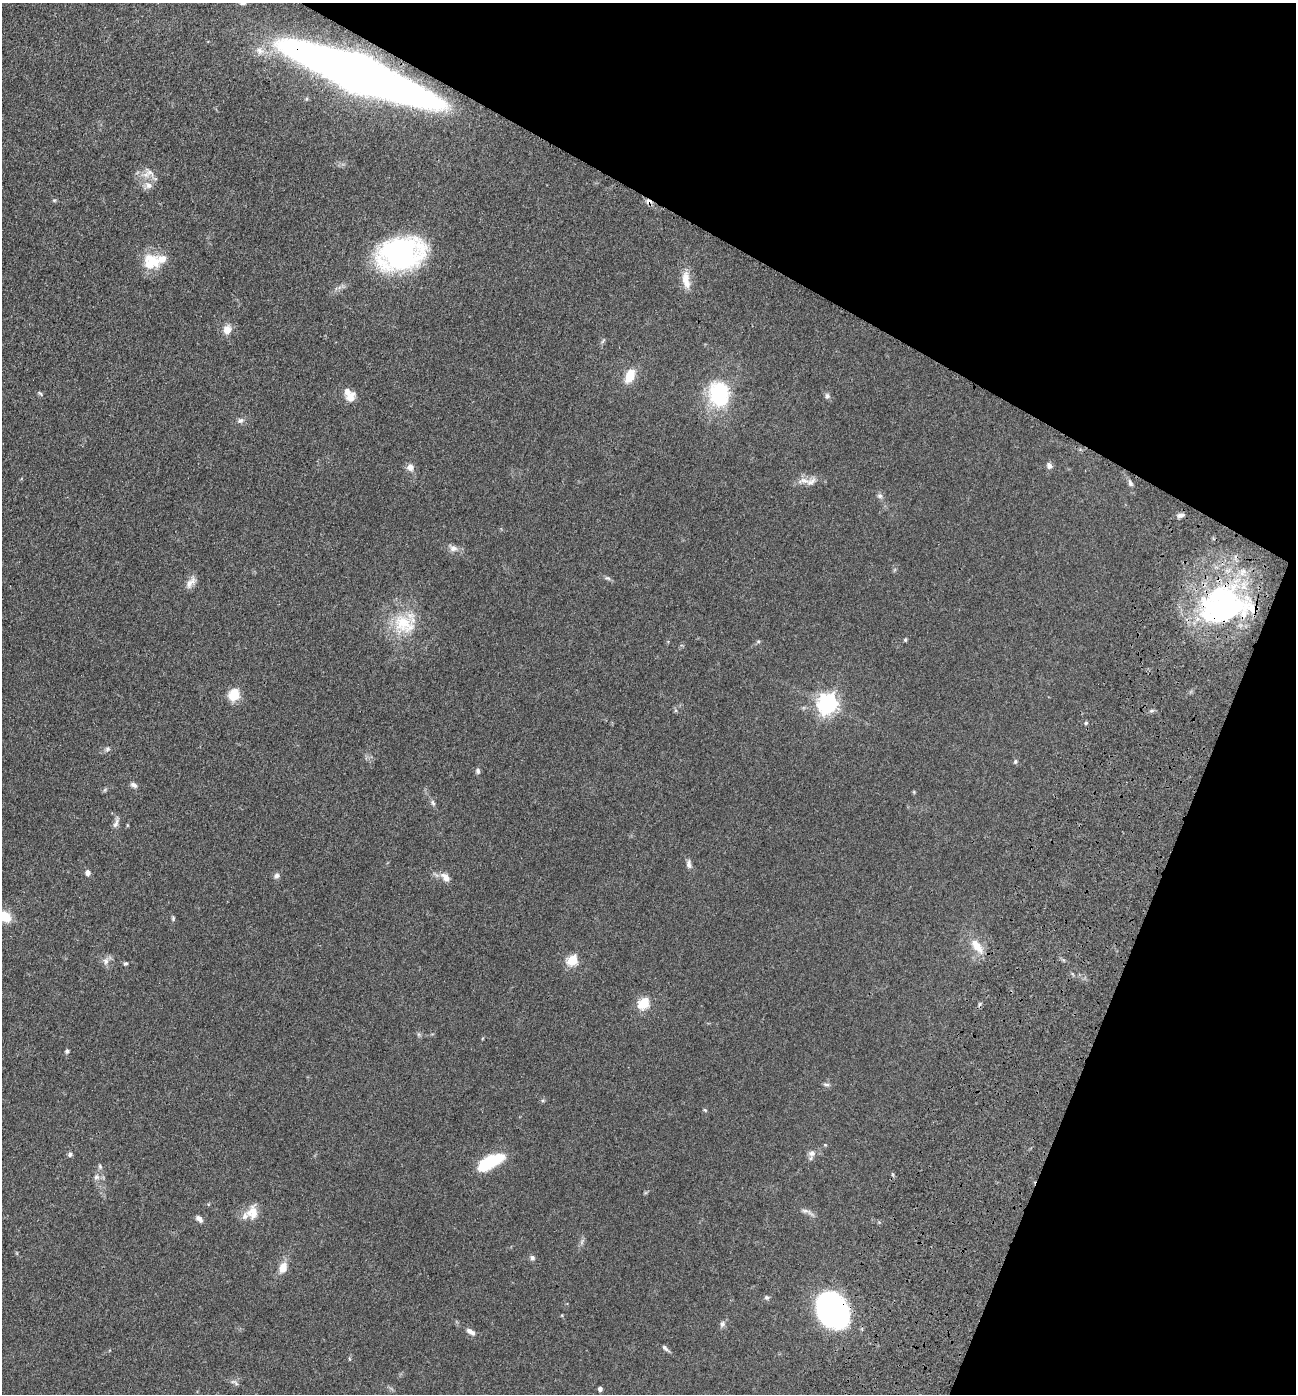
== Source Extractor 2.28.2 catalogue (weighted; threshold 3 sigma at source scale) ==
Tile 8 of 4 x 4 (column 4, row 2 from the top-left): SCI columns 4211-5504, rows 2913-4304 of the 5967 x 5890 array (HDU 1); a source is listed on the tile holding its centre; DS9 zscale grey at full resolution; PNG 1298 x 1396 px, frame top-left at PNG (2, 3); no overlay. Shown black and unused: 24% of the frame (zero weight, under 3 of 4 exposures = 11% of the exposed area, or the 3 px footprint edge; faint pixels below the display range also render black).
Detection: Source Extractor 2.28.2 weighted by HDU 2 'WHT'; one run over the whole footprint, this tile lists its part. Background 0.0618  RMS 0.0045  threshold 0.0201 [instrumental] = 3 sigma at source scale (4.5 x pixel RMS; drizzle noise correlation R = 1.50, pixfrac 1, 0.05/0.05 arcsec/px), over >= 5 px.
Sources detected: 80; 5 inside a brighter listed object's ellipse — not listed separately; the other 75 listed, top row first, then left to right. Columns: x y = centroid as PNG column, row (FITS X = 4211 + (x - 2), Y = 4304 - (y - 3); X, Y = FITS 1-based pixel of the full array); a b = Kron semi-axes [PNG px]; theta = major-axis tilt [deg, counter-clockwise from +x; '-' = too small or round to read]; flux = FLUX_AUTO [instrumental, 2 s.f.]
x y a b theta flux
357 72 96 19 -21 940
149 172 18 9 -42 3.3
149 185 10 9 - 2.7
54 200 5 5 - 0.58
648 202 9 7 -18 1.8
400 254 33 23 14 120
151 262 23 21 -7 11
686 280 26 10 -82 6.2
227 329 10 9 - 4
603 341 8 4 53 0.67
630 376 15 9 66 8.4
40 393 8 3 -48 0.63
719 394 22 17 -83 37
827 396 8 7 - 1.2
350 398 14 10 61 4.1
240 420 9 7 20 1.5
1049 466 8 7 - 1.7
410 467 9 9 - 2.4
804 481 21 8 -1 3.7
1130 483 9 6 -65 1.2
880 496 8 6 -14 1.1
1180 515 8 5 10 1.3
453 548 13 9 -27 2.4
608 578 9 5 -26 0.94
190 583 19 8 53 3.1
1223 606 66 44 8 95
404 624 31 26 -36 20
905 640 5 4 - 0.57
758 641 6 4 1 0.6
234 695 14 12 69 7.5
828 704 8 7 - 240
1151 711 6 4 18 0.75
1086 723 5 4 - 0.55
107 749 8 6 65 1.1
1015 762 6 5 - 0.75
478 771 6 5 - 1.3
134 785 9 6 -20 1.4
105 790 7 4 71 0.58
914 792 6 3 -73 0.42
433 803 9 5 -68 1.1
116 823 15 6 69 1.8
689 864 12 6 -87 1.7
88 873 7 6 - 1.6
276 876 8 7 - 1.5
445 877 14 8 -43 3.1
5 916 13 10 -38 8.9
173 918 6 5 - 0.65
977 946 25 11 -53 7.3
572 960 6 5 - 28
106 961 10 8 79 2.2
126 963 6 4 39 0.68
644 1003 6 5 - 32
418 1034 7 4 -71 0.69
67 1051 6 5 - 0.79
826 1084 10 4 -11 0.96
705 1110 6 3 -44 0.5
812 1153 10 8 9 2.1
70 1154 8 5 79 0.9
490 1162 27 11 26 22
100 1166 7 5 -70 0.81
96 1177 9 7 44 1.7
253 1210 16 12 71 4.7
805 1211 10 6 -3 1.4
199 1219 10 6 -42 1.7
582 1242 7 4 71 0.94
532 1258 7 6 - 1.2
283 1268 13 9 69 5
767 1297 7 6 - 0.94
832 1310 33 25 -64 100
722 1324 8 6 74 1.4
471 1332 13 6 -32 2.1
665 1348 12 5 -43 1.2
350 1359 6 3 -70 0.44
236 1383 11 3 -50 0.9
600 1389 4 4 - 1.4
Overlapping masked pixels (flux is a lower limit): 4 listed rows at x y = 357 72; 648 202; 1223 606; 832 1310
Isophote crosses this tile's border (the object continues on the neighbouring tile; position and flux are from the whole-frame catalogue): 1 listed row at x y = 5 916